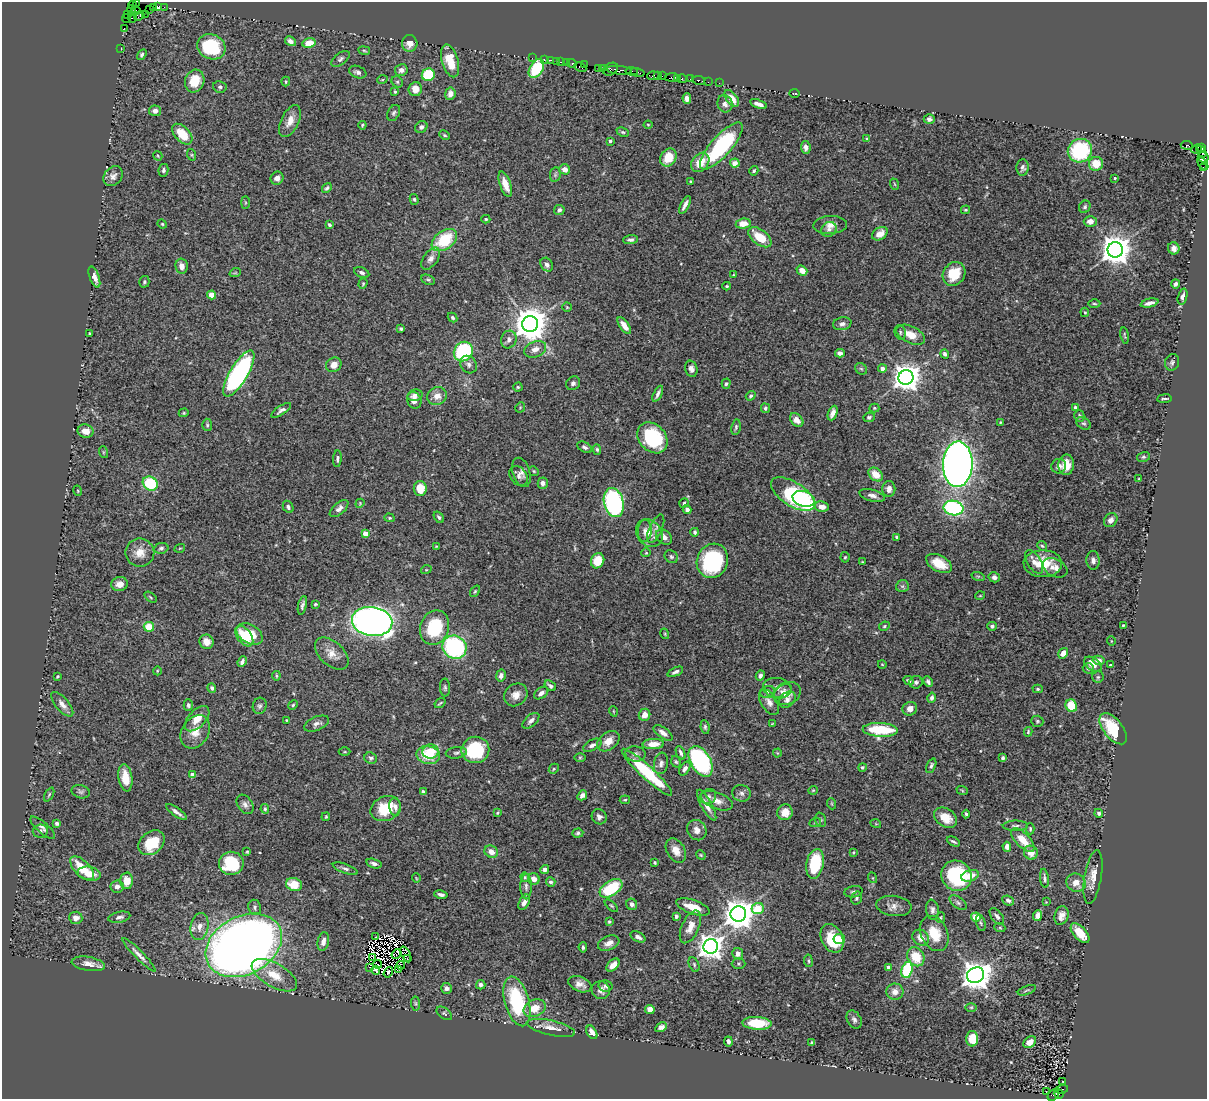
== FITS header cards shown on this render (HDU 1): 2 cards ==
NAXIS1  =                 1205
NAXIS2  =                 1097

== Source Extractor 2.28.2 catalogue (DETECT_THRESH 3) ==
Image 1205 x 1097 px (HDU 1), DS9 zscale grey, 1 PNG px = 1 image px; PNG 1209 x 1101 px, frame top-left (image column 1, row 1097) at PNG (2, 2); each listed source drawn as its Kron ellipse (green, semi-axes under 4 px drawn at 4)
Background 0.897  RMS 0.043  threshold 0.129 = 3 sigma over >= 5 px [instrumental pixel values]
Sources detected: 516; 7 with non-positive FLUX_AUTO (blend fragments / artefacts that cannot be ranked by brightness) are neither listed nor drawn; of the other 509, the 500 brightest by FLUX_AUTO listed and drawn (9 fainter detections omitted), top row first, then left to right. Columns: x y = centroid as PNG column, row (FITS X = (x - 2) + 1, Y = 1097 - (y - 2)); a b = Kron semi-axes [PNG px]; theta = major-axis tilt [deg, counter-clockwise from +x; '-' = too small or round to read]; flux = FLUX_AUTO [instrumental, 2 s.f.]
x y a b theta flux
136 3 2 2 - 7.5
132 5 4 2 - 61
157 6 4 3 - 160
153 7 4 3 - 66
164 7 2 2 - 32
149 9 2 2 - 17
132 10 5 3 - 2.8
136 10 5 3 - 110
145 14 2 2 - 27
128 15 4 2 - 65
139 16 5 4 - 280
132 17 5 3 - 210
127 18 4 3 - 51
124 28 3 2 - 43
290 41 6 4 -31 14
309 43 7 5 13 44
410 43 8 7 - 20
211 47 14 12 -26 180
121 48 2 2 - 29
364 51 6 3 -9 3.2
142 55 6 4 57 5.1
532 58 2 2 - 39
340 59 10 5 39 8.2
544 60 3 2 - 93
550 60 3 2 - 96
450 61 17 8 -73 66
556 61 2 2 - 83
561 62 3 2 - 130
566 62 3 3 - 100
572 63 5 3 - 180
584 65 3 2 - 42
580 67 6 3 -29 95
536 68 10 6 59 150
599 68 4 3 - 140
603 68 3 2 - 83
610 69 8 5 32 280
401 70 6 5 - 15
619 70 12 3 -6 820
632 71 6 4 -6 160
358 72 9 6 -20 9.5
638 72 7 3 -14 250
428 75 6 6 - 130
657 75 3 2 - 100
653 76 6 4 5 210
662 76 2 2 - 36
672 77 7 3 7 250
678 78 3 2 - 110
682 79 4 3 - 220
690 79 2 2 - 13
382 80 5 3 - 2.9
698 80 6 3 -10 150
195 81 11 9 70 60
286 82 5 3 - 3.1
397 82 6 5 - 4.9
708 82 2 2 - 52
719 83 2 2 - 20
220 87 7 5 -11 6.2
415 89 7 6 - 27
395 92 4 3 - 3.5
794 93 5 2 - 2.3
450 94 6 5 - 16
732 98 10 5 -52 34
687 99 5 4 - 17
725 104 9 7 -70 12
758 104 9 3 -18 16
155 111 6 5 - 14
394 113 8 6 60 7.1
929 119 5 5 - 10
290 121 17 8 65 30
362 125 4 3 - 3.1
648 125 4 4 - 2.8
421 127 6 5 - 7.4
623 132 6 4 -25 4.6
182 134 12 7 -46 68
445 135 6 4 -27 4
867 138 4 3 - 2.8
610 141 4 3 - 5.4
1187 145 6 3 -6 670
721 146 30 10 48 290
806 147 6 4 -83 10
1202 148 3 3 - 120
1197 149 5 4 - 140
1080 151 12 11 - 250
1201 151 6 3 -58 180
192 155 6 4 -71 3.5
158 156 5 2 - 2.9
1203 157 6 5 - 550
668 158 9 7 56 52
700 162 11 8 51 43
735 163 5 4 - 22
1096 164 7 7 - 49
1203 164 7 4 -56 140
1023 168 8 6 85 9.3
1203 168 3 2 - 30
565 169 5 5 - 23
163 170 6 5 - 6.6
754 171 5 4 - 4.3
555 175 7 5 79 5.8
113 176 11 8 47 15
277 178 7 6 - 12
1115 178 2 2 - 2.7
691 182 3 3 - 8.3
505 184 13 5 -71 31
894 184 6 3 -70 2.8
327 188 5 3 - 5.4
414 199 5 4 - 4.5
245 203 6 3 -90 2.9
685 205 10 3 62 13
1085 207 6 5 - 6.2
559 210 5 5 - 8.8
965 210 4 3 - 3.7
486 219 4 4 - 4.1
1090 221 6 5 - 21
162 224 5 4 - 3.1
743 224 7 5 6 35
329 225 4 3 - 5.1
830 225 17 9 2 24
829 229 8 7 - 12
880 234 8 6 33 23
760 237 13 7 -38 72
444 240 14 9 36 140
631 240 7 4 2 9.4
1174 248 6 5 - 15
1115 250 7 7 - 4700
431 259 12 7 53 15
547 265 7 6 - 12
182 266 7 6 - 18
802 271 6 4 -38 26
362 272 8 5 -24 8.3
235 273 6 3 18 2.9
954 274 12 10 53 78
733 275 4 4 - 2.8
94 277 11 4 -69 20
428 280 7 4 -27 4.9
144 282 6 5 - 4.5
363 284 5 4 - 3.5
1176 284 4 3 - 6.4
727 286 4 3 - 2.9
212 295 4 4 - 55
1182 297 8 4 74 9.9
1150 303 9 3 13 14
1094 304 6 3 -1 3.7
567 307 5 4 - 3.4
1085 312 4 4 - 4
452 317 5 4 - 5.4
530 324 8 8 - 6600
842 324 9 6 12 12
624 325 10 4 -55 24
401 329 3 3 - 4.5
900 332 7 5 -78 5.2
89 333 3 2 - 3.1
911 335 15 8 -25 38
1125 335 8 3 -81 4
509 339 9 7 62 12
535 349 11 8 22 20
463 352 10 9 - 270
840 353 5 4 - 11
945 354 5 4 - 7.2
1172 362 8 7 - 7.6
334 365 8 7 - 23
468 365 9 7 -53 11
691 369 8 6 -74 13
861 369 6 5 - 4.9
882 369 4 4 - 18
239 374 26 9 59 610
906 377 7 7 - 3600
573 383 7 6 - 9.6
726 384 5 4 - 4.6
518 387 4 4 - 3.3
658 394 9 3 65 8.9
415 395 7 5 13 13
437 396 10 9 - 26
751 396 5 4 - 4.8
1164 399 7 2 6 5.1
414 400 8 7 - 22
520 407 5 4 - 3.1
1075 407 4 3 - 6.9
765 408 5 4 - 6.5
874 408 5 4 - 3.6
281 410 11 4 33 10
184 413 5 4 - 3.3
833 413 8 4 68 15
1079 416 6 5 - 6.6
869 417 5 5 - 5.5
797 420 8 5 -45 18
1001 422 3 2 - 2.5
1084 423 8 5 -35 5.8
207 425 6 5 - 4.6
736 427 8 5 81 5.5
86 431 8 6 -9 26
652 438 17 13 -47 190
585 447 8 5 -29 8
597 449 5 4 - 4.5
103 452 6 4 -72 3.2
1143 457 6 5 - 5.5
337 459 8 4 85 6.7
958 464 23 15 88 2500
1066 465 10 8 87 33
1059 466 7 7 - 10
534 471 5 4 - 3.6
521 472 15 8 -73 17
876 474 8 6 -43 46
518 476 11 8 -55 12
1139 479 3 2 - 2.5
150 483 8 6 -36 140
543 483 5 5 - 14
420 489 8 6 -81 56
889 489 8 6 -89 15
78 491 5 3 - 2.9
793 494 25 12 -33 330
872 495 13 5 -15 15
804 499 11 7 -18 68
360 503 5 3 - 2.6
614 503 15 10 -76 480
684 503 5 4 - 3.9
288 507 6 5 - 7.3
822 507 7 5 -12 23
953 508 10 7 -9 380
339 509 11 5 42 14
687 510 4 4 - 8.1
439 517 6 4 -56 6.5
389 518 5 4 - 3.6
1111 520 7 6 - 15
656 529 15 6 65 16
645 531 11 7 87 12
695 532 4 3 - 5.7
649 533 15 12 -51 34
365 534 4 4 - 38
664 537 9 6 -42 14
897 537 4 3 - 5.8
436 546 4 3 - 2.5
1042 546 5 4 - 4.1
161 548 7 5 11 7.1
180 548 5 3 - 2.5
140 553 14 14 - 36
646 553 4 4 - 3.2
671 557 7 6 - 6.7
845 557 5 4 - 3.8
1093 560 9 6 -87 12
598 561 8 6 69 56
712 561 17 15 66 310
862 562 3 3 - 2.5
1034 562 13 6 -57 17
939 563 14 8 -29 60
1043 564 19 13 0 69
1055 568 13 8 -27 22
426 570 5 3 - 2.6
978 576 7 4 -17 3.7
994 577 6 5 - 12
120 584 8 7 - 23
902 586 6 6 - 6.7
475 591 6 4 53 4
980 596 5 3 - 2.3
150 597 7 3 -36 3.5
315 604 4 3 - 4
302 605 9 3 76 8.3
372 621 20 14 -8 1900
1123 625 3 2 - 2.4
884 626 5 4 - 4.2
992 626 4 4 - 6.4
149 627 5 5 - 69
435 628 18 14 69 160
250 634 14 9 -30 100
665 634 5 3 - 2.9
244 636 12 7 -53 52
1111 641 5 3 - 2.2
206 642 7 6 - 22
454 647 12 11 - 400
1063 653 5 4 - 23
332 654 20 12 -42 34
1098 660 6 4 -12 14
242 662 5 4 - 9.1
882 664 4 3 - 2.1
1093 664 10 6 -37 27
1111 665 3 3 - 3.3
1088 668 5 5 - 6.6
157 671 4 3 - 2.3
675 672 8 4 25 8.9
501 675 6 5 - 11
57 676 3 3 - 3.5
276 676 4 3 - 3.6
760 676 5 4 - 9.4
1098 677 5 5 - 4.8
908 680 5 4 - 6.5
916 682 6 6 - 7.3
928 682 5 4 - 6.4
550 686 6 4 -35 8.2
445 687 9 5 -89 6.2
212 688 5 4 - 6
777 688 14 10 -10 18
1038 689 5 4 - 4
767 692 7 5 18 7.1
782 692 10 6 29 11
541 693 8 5 35 12
787 693 14 11 26 25
516 695 12 10 39 25
932 698 5 4 - 7.6
787 700 9 7 42 12
769 702 14 8 -57 19
440 703 6 2 32 3.5
62 704 15 6 -50 19
188 705 6 4 -90 5.4
293 705 5 4 - 3.6
260 706 8 7 - 7.8
1071 706 6 5 - 74
910 709 7 6 - 18
613 711 5 3 - 2.5
644 715 6 5 - 23
197 719 15 8 46 35
286 720 3 2 - 2.1
531 721 10 5 41 11
1037 721 6 5 - 4.2
316 724 13 7 23 13
772 724 4 2 - 2.1
705 727 7 4 -83 5.6
1113 729 18 9 -52 120
880 730 17 7 -3 170
195 732 18 13 58 40
1028 732 5 3 - 3.9
663 733 11 5 -35 17
608 741 12 8 38 30
653 744 11 5 2 27
592 745 10 5 28 9.9
475 750 14 13 - 200
430 751 8 7 - 41
345 752 6 3 0 2.9
456 753 10 5 6 8.6
681 753 7 3 -67 7.2
777 753 4 4 - 2.9
635 754 10 7 -8 12
428 755 12 9 -11 84
580 757 6 4 1 3.5
371 758 6 5 - 6.5
1003 758 4 3 - 5.4
701 761 16 10 -59 480
676 762 6 4 -71 4.4
661 763 11 7 80 11
931 766 8 4 65 6.9
862 767 4 4 - 4.9
554 769 5 4 - 4.3
685 769 7 4 58 9.7
647 772 34 6 -43 210
193 775 4 4 - 18
125 778 14 7 -82 39
813 790 5 4 - 3.1
962 790 6 3 -20 2.9
81 792 9 6 -15 8
423 792 4 3 - 6.1
741 793 9 8 - 12
49 795 7 4 63 4.7
582 795 5 4 - 14
708 797 8 7 - 8.8
625 800 5 3 - 3.4
717 801 17 8 -20 25
245 804 10 7 -57 13
832 804 5 3 - 2.8
707 805 17 5 -61 24
395 807 9 5 -86 12
265 809 5 4 - 4.2
386 809 15 12 24 87
177 812 12 3 -35 11
785 812 8 7 - 28
497 813 4 3 - 3.3
1099 813 4 4 - 7.3
966 814 4 3 - 5.1
326 817 4 3 - 3.3
599 817 8 7 - 11
946 818 13 9 -35 42
821 820 7 5 -72 5.3
57 823 4 3 - 11
815 823 6 4 20 3.5
876 824 5 3 - 2.3
1015 826 13 5 1 7.9
43 828 16 5 -42 11
1030 829 5 4 - 3.9
697 830 10 9 - 21
40 831 7 6 - 7.6
578 833 5 4 - 5.4
1023 840 15 7 -46 47
953 841 7 3 -26 5.4
151 843 14 11 39 88
1007 847 5 4 - 14
676 850 13 9 -59 29
247 852 3 3 - 2.7
491 852 7 6 - 23
853 852 3 2 - 2.9
1031 853 7 6 - 29
701 855 5 4 - 3.2
231 863 12 11 - 150
374 863 8 4 -16 11
655 863 3 3 - 3.6
815 864 15 8 79 150
82 868 15 7 -45 77
345 869 13 4 -21 9.3
545 870 4 4 - 12
89 874 11 7 -10 39
956 876 15 14 - 220
970 876 9 5 19 36
525 877 5 4 - 3.3
1093 877 27 8 80 33
416 878 5 3 - 2.2
873 878 5 3 - 2.6
1044 878 9 4 -83 6.8
534 879 6 5 - 16
127 881 8 6 87 42
551 882 5 4 - 6.5
1076 883 10 9 - 27
294 884 8 6 -14 58
117 887 6 6 - 15
526 887 12 5 -89 11
611 888 13 7 34 150
854 892 9 5 11 8.1
441 894 7 3 -11 7.7
856 898 6 5 - 6
1008 900 6 4 -24 7.5
524 902 8 5 61 17
1046 902 4 4 - 2.1
958 903 10 5 -38 7.6
632 904 6 5 - 12
611 906 8 4 -41 4.4
894 906 18 10 -7 22
255 907 8 6 -81 8
693 907 17 7 -19 44
758 908 6 5 - 100
932 910 10 6 -82 12
738 914 8 7 - 4900
676 916 4 3 - 11
997 916 10 5 -53 8.4
1038 916 5 4 - 16
1061 916 9 7 73 19
119 917 11 5 11 10
976 917 5 4 - 39
76 918 6 6 - 18
940 918 5 4 - 4
609 922 3 3 - 4
981 923 8 4 -76 5.4
200 927 13 9 79 25
690 927 17 8 65 34
1000 928 5 3 - 2.7
1080 933 12 6 -48 56
934 934 18 13 -65 67
376 937 4 2 - 2.6
638 937 8 4 -27 11
832 938 15 10 -63 110
921 938 9 7 -43 24
839 939 6 5 - 30
323 941 9 5 78 17
609 943 11 7 22 20
244 945 40 29 28 4000
711 946 7 7 - 2800
583 947 5 3 - 5.7
396 954 5 3 - 7.8
406 954 8 4 -63 3.1
738 954 5 5 - 15
139 955 23 4 -46 17
373 957 3 2 - 2
916 957 10 8 -58 68
407 959 2 2 - 3.7
808 961 6 3 -82 3.9
88 964 17 7 -9 24
378 964 4 2 - 1.9
694 964 8 5 -65 5.2
739 964 7 5 0 4.6
401 965 4 2 - 5.1
613 965 8 4 45 20
370 967 4 2 - 5.3
888 967 4 3 - 9.5
399 969 3 3 - 2.8
376 970 5 4 - 9.2
907 970 8 5 75 210
388 972 6 3 54 7.8
274 975 25 12 -30 63
976 975 9 7 24 4300
580 984 12 7 -22 19
481 985 4 4 - 8.3
606 986 7 5 -14 6.9
447 988 5 5 - 11
601 990 9 9 - 18
1027 990 10 3 21 3.9
895 992 8 8 - 19
517 1001 25 12 -75 240
415 1003 7 4 -83 4.6
971 1007 6 4 0 3.2
535 1008 11 8 22 44
650 1009 5 4 - 26
444 1013 9 5 -36 5.7
854 1020 10 6 -60 9.7
757 1023 15 6 -3 82
661 1027 6 4 30 11
551 1028 25 7 -13 31
592 1032 7 4 -59 21
972 1039 8 6 89 61
728 1041 5 3 - 6.4
1030 1042 7 5 38 27
812 1043 3 3 - 5.1
1063 1082 4 2 - 3.7
1061 1089 6 3 15 320
1047 1092 2 2 - 3.3
1059 1094 5 3 - 130
1053 1095 6 4 49 300
At the frame edge (FLAGS 8, measured only in part): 1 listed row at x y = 136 3
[9 fainter detections neither listed nor drawn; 7 non-positive-flux detections neither listed nor drawn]